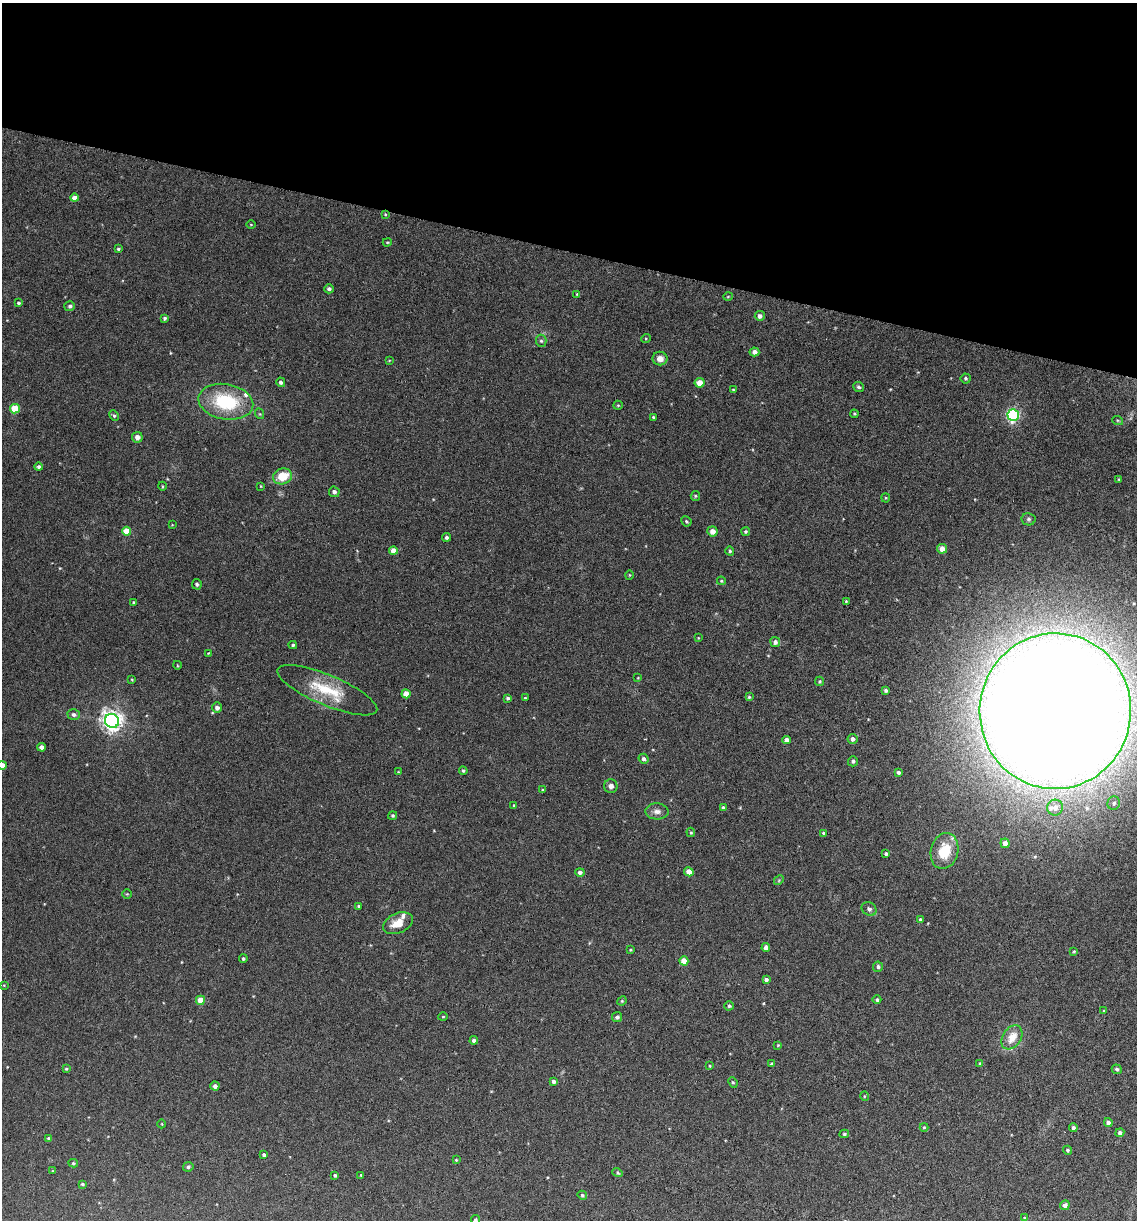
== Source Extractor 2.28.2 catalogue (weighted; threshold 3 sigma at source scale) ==
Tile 2 of 4 x 4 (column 2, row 1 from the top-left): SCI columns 1311-2445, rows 3668-4885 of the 5008 x 4899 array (HDU 1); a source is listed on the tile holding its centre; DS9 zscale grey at full resolution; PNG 1139 x 1222 px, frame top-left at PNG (2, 3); each listed source drawn as its Kron ellipse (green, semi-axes under 4 px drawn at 4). Shown black and unused: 20% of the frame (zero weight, under 3 of 6 exposures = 3% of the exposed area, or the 3 px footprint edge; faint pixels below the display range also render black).
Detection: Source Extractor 2.28.2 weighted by HDU 2 'WHT'; one run over the whole footprint, this tile lists its part. Background 0.0299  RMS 0.0032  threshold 0.0133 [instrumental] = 3 sigma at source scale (4.09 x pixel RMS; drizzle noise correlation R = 1.36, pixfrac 0.8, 0.05/0.05 arcsec/px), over >= 5 px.
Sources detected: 154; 3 inside a brighter listed object's ellipse — not listed separately; the other 151 listed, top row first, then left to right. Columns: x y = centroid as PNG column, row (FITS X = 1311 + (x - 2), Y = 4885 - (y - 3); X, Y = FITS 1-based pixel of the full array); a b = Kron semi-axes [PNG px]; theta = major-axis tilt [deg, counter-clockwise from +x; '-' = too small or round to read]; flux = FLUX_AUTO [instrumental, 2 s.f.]
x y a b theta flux
74 198 4 4 - 2.3
385 214 3 3 - 0.28
251 225 5 3 - 0.23
387 242 4 3 - 0.3
118 249 3 3 - 0.45
329 289 5 4 - 0.7
577 294 4 4 - 0.31
728 297 5 3 - 0.23
18 303 4 3 - 0.44
70 306 5 5 - 0.65
760 316 5 5 - 1.2
165 318 4 4 - 0.66
646 338 5 3 - 0.26
541 341 6 5 - 0.55
754 352 5 4 - 1.3
660 359 7 7 - 1.9
389 361 4 2 - 0.19
966 378 5 5 - 0.42
281 382 4 4 - 0.75
700 383 5 5 - 3.2
858 387 6 5 - 0.55
733 390 4 3 - 0.27
226 402 27 17 -10 19
618 405 5 4 - 0.33
15 409 5 4 - 10
260 414 5 3 - 0.28
854 414 4 4 - 0.31
1013 415 6 5 - 55
114 416 5 4 - 0.47
653 417 3 3 - 0.36
1118 421 5 3 - 0.29
137 437 5 5 - 1.7
39 467 4 4 - 0.65
282 476 9 7 19 7
1119 479 4 3 - 0.29
162 486 4 3 - 0.25
261 486 3 3 - 0.23
334 492 5 5 - 0.87
695 496 5 4 - 0.39
886 498 4 4 - 0.28
1029 519 7 6 - 0.65
686 521 5 4 - 0.46
172 525 3 2 - 0.18
127 531 4 4 - 6.4
712 531 5 5 - 2
745 531 4 4 - 0.48
446 537 4 4 - 0.59
942 549 5 5 - 2
393 551 4 4 - 3.1
730 551 5 4 - 0.42
629 575 5 3 - 0.21
721 581 4 3 - 0.35
197 584 5 5 - 0.62
846 601 4 4 - 0.32
134 602 4 3 - 0.48
698 638 4 3 - 0.21
775 642 5 5 - 1
293 645 4 3 - 0.43
208 653 3 3 - 0.19
177 665 4 3 - 0.24
638 678 4 3 - 0.23
132 680 4 3 - 0.25
820 681 5 4 - 0.38
327 690 54 15 -23 12
886 690 4 4 - 0.62
406 694 4 4 - 4.8
749 697 4 4 - 0.4
508 698 4 3 - 0.5
525 698 3 3 - 0.28
217 708 5 5 - 1.2
1055 711 78 75 87 1700
74 715 6 5 - 0.76
112 721 7 7 - 180
852 739 5 5 - 1.2
787 740 4 4 - 1.8
42 747 4 4 - 1.5
644 759 5 4 - 0.8
853 761 5 5 - 0.68
2 765 4 4 - 2.8
463 771 4 4 - 0.48
398 772 3 2 - 0.19
898 772 4 3 - 0.63
611 786 7 6 - 1.1
543 790 4 3 - 0.33
1114 803 7 6 - 0.9
514 805 4 3 - 0.27
723 808 4 4 - 0.52
1055 808 8 8 - 1.8
657 811 11 8 -3 1.6
393 815 4 4 - 0.46
691 832 5 4 - 0.34
823 833 4 3 - 0.43
1005 843 5 4 - 1.8
944 851 18 13 75 8.9
886 854 4 3 - 0.62
580 872 4 4 - 0.86
689 872 5 4 - 3.5
779 880 5 4 - 0.36
127 894 5 4 - 0.3
359 906 4 4 - 0.54
869 909 8 6 -35 0.85
920 920 4 3 - 0.55
398 923 15 10 22 4.2
766 947 4 4 - 1.2
630 950 4 3 - 0.28
1074 951 4 3 - 0.29
243 959 4 4 - 0.49
684 961 4 4 - 5.9
878 967 5 5 - 0.72
766 979 4 3 - 0.85
4 985 4 3 - 0.24
200 1000 4 4 - 5.4
877 1000 4 4 - 0.55
622 1001 5 4 - 0.35
729 1006 5 4 - 0.5
1104 1011 4 3 - 0.31
443 1017 4 4 - 0.31
617 1017 5 5 - 0.85
1012 1037 13 9 57 4.3
474 1040 4 4 - 0.85
778 1045 4 3 - 0.24
980 1063 4 3 - 0.29
772 1064 4 4 - 0.48
710 1066 3 3 - 0.27
66 1069 4 3 - 0.33
1117 1069 5 4 - 0.58
553 1081 4 3 - 1
733 1082 5 4 - 0.39
215 1086 4 4 - 1.2
864 1096 5 3 - 0.25
1108 1123 4 4 - 0.99
162 1124 4 3 - 0.2
924 1127 4 4 - 0.33
1073 1128 4 4 - 0.8
1120 1133 4 4 - 0.78
844 1134 4 3 - 0.44
49 1138 4 4 - 0.57
1067 1150 4 4 - 0.52
264 1155 4 3 - 0.63
456 1160 4 3 - 0.26
73 1163 5 4 - 0.43
188 1167 5 4 - 0.57
53 1171 3 3 - 0.26
617 1173 5 4 - 0.37
335 1175 3 3 - 0.43
361 1175 3 3 - 0.24
82 1184 4 3 - 0.39
582 1195 5 4 - 0.5
1065 1205 5 4 - 1.3
1025 1218 4 4 - 0.56
475 1219 4 4 - 0.43
Overlapping masked pixels (flux is a lower limit): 1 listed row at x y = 385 214
Isophote crosses this tile's border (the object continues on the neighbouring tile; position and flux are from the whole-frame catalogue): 2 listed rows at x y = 2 765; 475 1219